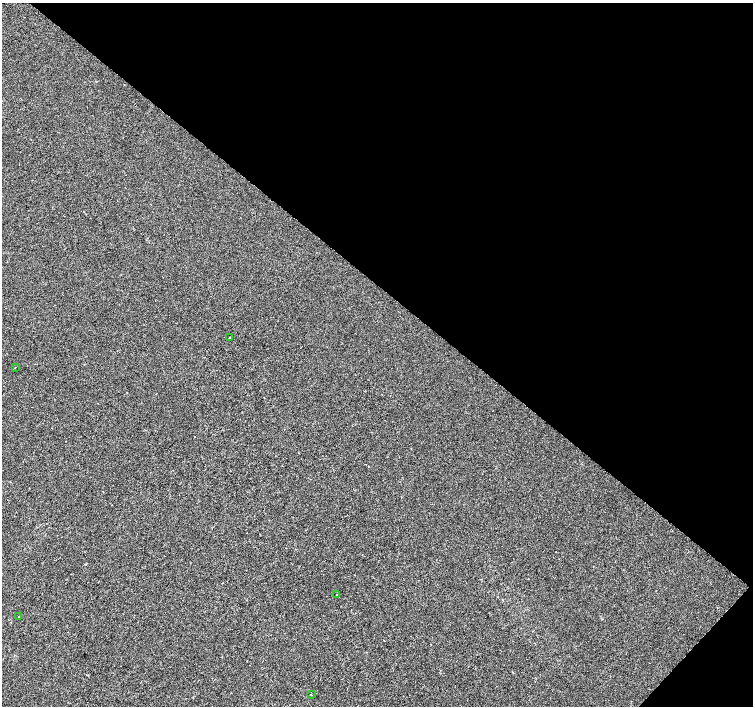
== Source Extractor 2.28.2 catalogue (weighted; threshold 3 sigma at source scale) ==
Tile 8 of 4 x 4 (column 4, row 2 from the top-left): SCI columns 4508-6009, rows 2982-4388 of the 6014 x 6028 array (HDU 1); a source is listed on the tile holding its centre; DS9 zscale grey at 2 x 2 block average (1 PNG px = mean of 2 x 2 image px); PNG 755 x 708 px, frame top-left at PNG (2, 3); each listed source drawn as its Kron ellipse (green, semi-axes under 4 px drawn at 4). Shown black and unused: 42% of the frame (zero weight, under 2 of 3 exposures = <1% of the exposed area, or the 3 px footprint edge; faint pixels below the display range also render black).
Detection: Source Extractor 2.28.2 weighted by HDU 2 'WHT'; one run over the whole footprint, this tile lists its part. Background -4.46e-04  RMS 0.0042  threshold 0.0187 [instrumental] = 3 sigma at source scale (4.5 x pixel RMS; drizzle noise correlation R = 1.50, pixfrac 1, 0.0396/0.0396 arcsec/px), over >= 5 px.
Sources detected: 6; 1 cosmic-ray / hot-pixel residue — neither listed nor drawn; the other 5 listed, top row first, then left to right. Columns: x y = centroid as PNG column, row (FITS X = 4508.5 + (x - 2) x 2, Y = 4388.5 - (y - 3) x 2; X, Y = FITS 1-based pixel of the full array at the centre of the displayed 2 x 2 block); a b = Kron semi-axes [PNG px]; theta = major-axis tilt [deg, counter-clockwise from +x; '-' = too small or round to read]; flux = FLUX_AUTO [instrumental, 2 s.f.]
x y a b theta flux
229 338 2 2 - 1.5
15 367 2 2 - 0.39
337 594 2 2 - 0.48
19 616 2 2 - 0.72
311 695 2 2 - 1.4